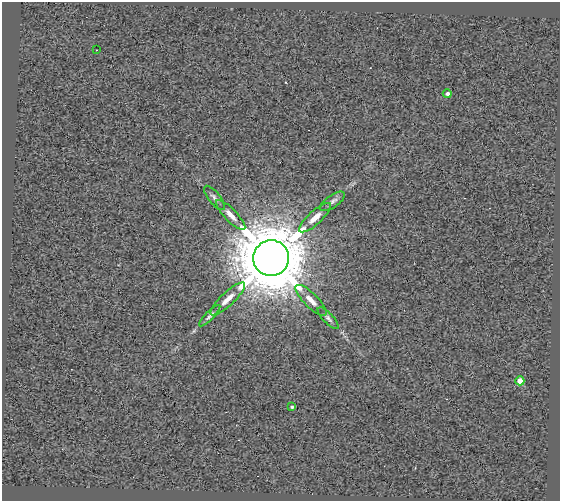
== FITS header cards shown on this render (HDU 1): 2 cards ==
NAXIS1  =                  558
NAXIS2  =                  499

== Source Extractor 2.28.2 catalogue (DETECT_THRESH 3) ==
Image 558 x 499 px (HDU 1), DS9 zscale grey, 1 PNG px = 1 image px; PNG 562 x 503 px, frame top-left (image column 1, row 499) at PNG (2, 2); each listed source drawn as its Kron ellipse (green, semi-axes under 4 px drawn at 4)
Background 0.541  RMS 2.7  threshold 8.02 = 3 sigma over >= 5 px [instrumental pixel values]
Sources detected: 13; all 13 listed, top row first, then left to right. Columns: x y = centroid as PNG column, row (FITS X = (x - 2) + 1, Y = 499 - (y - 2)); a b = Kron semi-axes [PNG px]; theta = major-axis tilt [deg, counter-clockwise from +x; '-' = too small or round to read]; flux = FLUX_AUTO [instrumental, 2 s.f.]
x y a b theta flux
97 50 2 2 - 1.6e+02
447 93 4 4 - 5.6e+02
214 198 15 5 -51 7.3e+02
333 201 14 6 35 7.7e+02
231 215 20 6 -46 1.6e+03
315 218 20 7 42 1.9e+03
271 258 18 18 - 2.0e+06
228 299 23 6 43 2.0e+03
311 300 21 7 -45 1.7e+03
210 316 14 4 45 5.9e+02
328 318 14 5 -46 6.7e+02
520 381 4 4 - 4.4e+03
292 407 4 3 - 3.3e+02